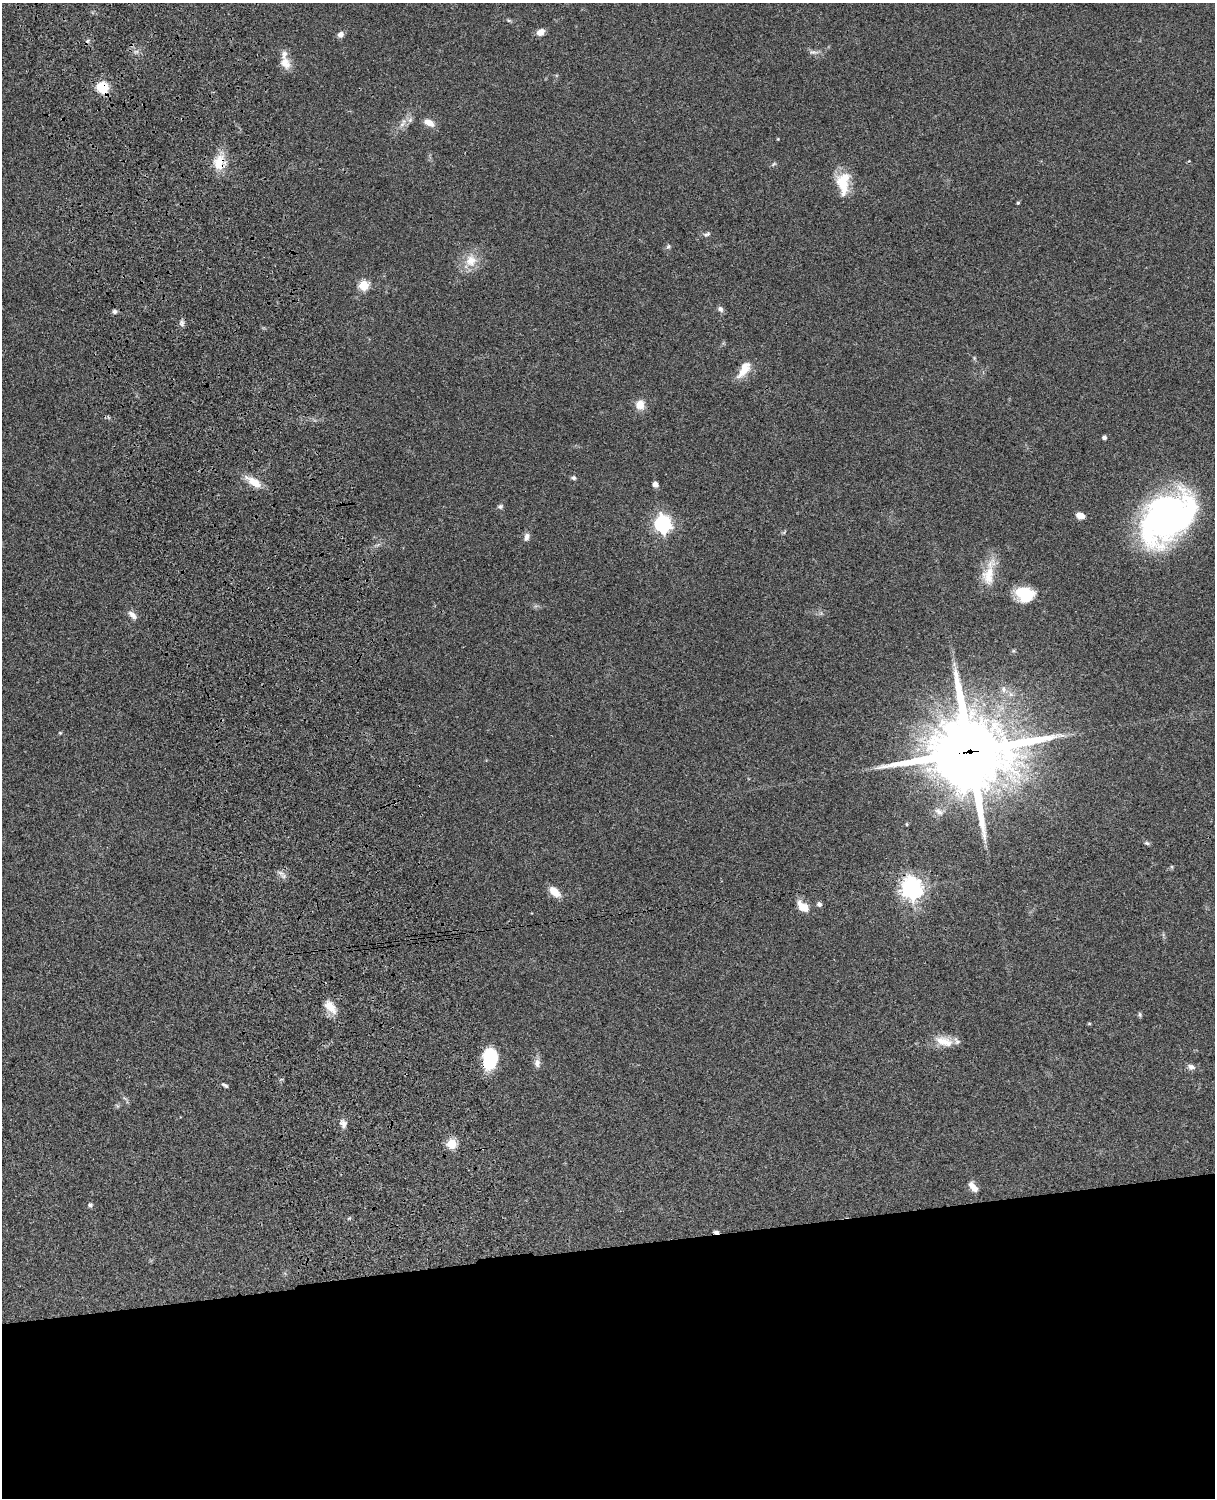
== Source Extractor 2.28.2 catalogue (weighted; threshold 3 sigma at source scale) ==
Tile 11 of 4 x 3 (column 3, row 3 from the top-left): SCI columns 2545-3757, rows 277-1772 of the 5088 x 4927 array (HDU 1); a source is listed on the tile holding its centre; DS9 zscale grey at full resolution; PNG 1217 x 1500 px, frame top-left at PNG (2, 3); no overlay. Shown black and unused: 17% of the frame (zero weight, under 3 of 4 exposures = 6% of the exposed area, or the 3 px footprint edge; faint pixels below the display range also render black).
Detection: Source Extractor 2.28.2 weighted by HDU 2 'WHT'; one run over the whole footprint, this tile lists its part. Background 0.0788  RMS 0.0059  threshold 0.0265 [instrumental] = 3 sigma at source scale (4.5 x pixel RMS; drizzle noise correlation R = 1.50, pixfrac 1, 0.05/0.05 arcsec/px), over >= 5 px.
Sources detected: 59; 1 cosmic-ray / hot-pixel residue — not listed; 1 inside a brighter listed object's ellipse — not listed separately; the other 57 listed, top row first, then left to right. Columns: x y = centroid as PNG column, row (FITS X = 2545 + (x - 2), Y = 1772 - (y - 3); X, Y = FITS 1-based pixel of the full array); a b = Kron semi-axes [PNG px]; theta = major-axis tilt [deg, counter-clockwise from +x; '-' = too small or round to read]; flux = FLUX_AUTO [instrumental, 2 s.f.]
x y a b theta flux
541 32 8 6 32 5.1
340 34 6 6 - 2.9
813 52 12 6 -3 2.1
285 63 16 12 -60 6.4
102 87 10 10 - 16
429 122 13 7 -30 5.1
402 124 9 5 49 2.2
219 162 23 14 84 11
774 164 8 3 45 0.78
843 183 29 15 -90 16
1018 203 4 3 - 0.75
707 234 11 5 13 1.4
668 246 7 5 68 1.1
471 261 18 16 -88 10
364 285 5 5 - 34
720 309 8 6 -49 1.9
114 311 5 5 - 1.4
182 323 9 6 -90 1.7
744 369 22 10 57 9
640 405 10 9 - 6.6
1104 437 4 4 - 2
573 478 6 5 - 1.3
254 482 21 9 -33 9
655 484 5 4 - 3.8
500 506 7 6 - 1.3
1081 516 9 6 -13 4.3
1168 517 55 37 37 210
662 524 7 7 - 200
784 532 7 3 38 0.73
527 537 11 6 80 2.3
989 574 39 14 78 13
1025 594 18 14 -15 21
132 615 14 6 -44 3.2
60 733 5 4 - 0.58
970 752 30 26 4 5000
939 812 13 7 -43 2.8
906 824 5 3 - 0.52
1147 843 7 5 -21 1.1
1172 867 5 3 - 0.62
281 873 9 3 -31 1.5
911 888 8 7 - 400
555 892 14 8 -42 6.9
819 904 6 6 - 1.7
803 906 16 9 -41 7.3
330 1007 21 10 -50 7.2
1140 1014 7 5 -88 0.97
1089 1023 5 3 - 0.53
944 1041 26 12 -18 9.3
490 1059 18 12 89 34
537 1063 11 8 -88 3.1
1191 1067 10 7 -19 2.4
225 1085 8 4 -33 1.2
343 1124 10 8 -57 2.8
452 1144 5 5 - 34
973 1187 14 7 -51 4.4
90 1205 6 5 - 1.3
716 1232 6 4 -6 1.6
Overlapping masked pixels (flux is a lower limit): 6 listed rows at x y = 102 87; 219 162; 970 752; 911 888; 490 1059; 716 1232